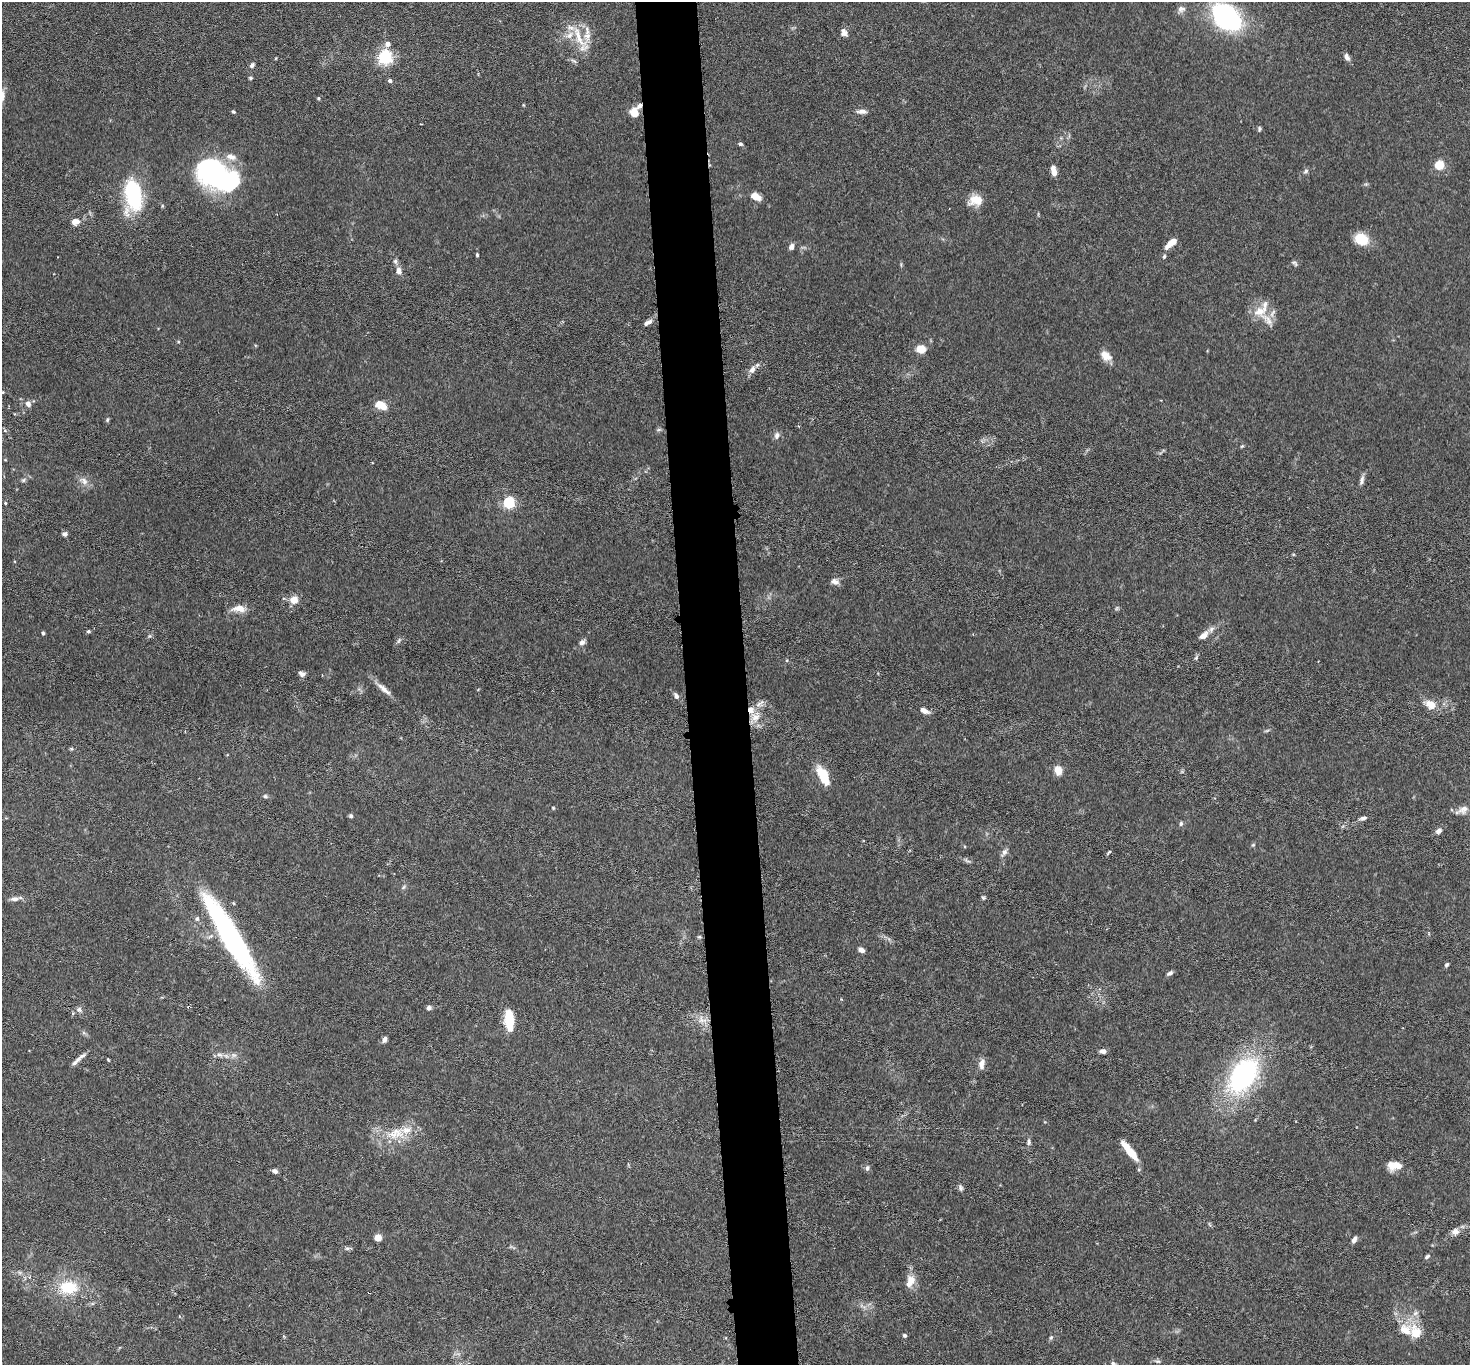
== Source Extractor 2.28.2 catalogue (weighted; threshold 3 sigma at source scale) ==
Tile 5 of 3 x 3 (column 2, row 2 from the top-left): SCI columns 1474-2941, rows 1530-2892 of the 4413 x 4384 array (HDU 1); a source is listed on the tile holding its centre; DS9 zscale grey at full resolution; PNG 1472 x 1367 px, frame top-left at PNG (2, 2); no overlay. Shown black and unused: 4% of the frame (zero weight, under 3 of 6 exposures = <1% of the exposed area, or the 3 px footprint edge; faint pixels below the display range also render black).
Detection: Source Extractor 2.28.2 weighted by HDU 2 'WHT'; one run over the whole footprint, this tile lists its part. Background 0.0435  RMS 0.0023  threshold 0.00929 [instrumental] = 3 sigma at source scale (4.09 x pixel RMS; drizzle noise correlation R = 1.36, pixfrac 0.8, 0.05/0.05 arcsec/px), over >= 5 px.
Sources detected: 145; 5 inside a brighter object's white glare — not listed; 12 inside a brighter listed object's ellipse — not listed separately; the other 128 listed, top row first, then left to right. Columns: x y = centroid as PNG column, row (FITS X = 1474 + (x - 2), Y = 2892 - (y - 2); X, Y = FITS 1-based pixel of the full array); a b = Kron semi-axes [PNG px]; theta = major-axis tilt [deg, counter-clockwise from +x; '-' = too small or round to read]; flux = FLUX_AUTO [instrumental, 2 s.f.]
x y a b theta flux
1181 9 11 8 8 1.1
1228 15 34 25 -49 29
844 32 10 7 -66 0.96
579 37 40 10 -64 4.6
388 44 5 5 - 1.3
385 57 6 5 - 54
1347 57 9 5 -66 0.94
574 61 9 4 -35 0.46
252 65 7 5 56 0.61
251 78 5 4 - 0.32
390 81 4 4 - 0.58
2 97 24 7 78 1.7
318 98 5 4 - 0.26
523 105 5 3 - 0.17
640 106 7 5 42 0.75
862 111 12 6 0 1.1
233 112 4 4 - 0.34
634 113 9 7 -76 3.3
1259 129 7 4 81 0.36
740 144 5 5 - 0.4
1439 165 5 5 - 11
1054 171 12 6 -78 1.7
1306 171 7 5 45 0.47
214 176 41 27 -15 31
756 197 11 7 -28 2.2
134 200 25 18 85 15
975 200 16 13 8 2.9
75 222 9 7 9 1.5
1361 239 13 10 -21 5.6
1171 243 14 6 41 2.7
791 247 7 5 67 0.91
477 255 4 3 - 0.24
1164 256 6 4 72 0.36
395 261 8 6 -76 0.56
1295 263 9 4 -39 0.42
399 271 10 7 -80 1.1
1260 311 23 14 25 3.9
649 322 7 6 - 0.71
921 349 10 9 - 2.4
1106 356 14 9 -41 2.1
752 370 12 8 57 1.2
28 404 8 7 - 0.95
381 405 12 8 -27 3
107 420 6 5 - 0.32
777 435 10 7 78 0.81
1242 446 5 4 - 0.24
23 480 6 5 - 0.39
1362 480 14 5 77 0.81
84 481 13 8 -42 1.4
5 503 4 3 - 0.23
509 503 5 5 - 27
65 534 6 5 - 0.63
14 561 4 2 - 0.16
835 581 11 8 -21 1
294 600 7 7 - 2.7
239 608 18 8 -1 2.2
1117 608 7 4 71 0.28
88 631 6 4 1 0.31
43 633 5 3 - 0.3
1204 635 12 7 39 1.5
149 636 6 4 43 0.31
399 640 9 5 63 0.45
582 642 8 6 38 0.72
1196 658 7 5 54 0.37
787 660 4 3 - 0.18
301 674 9 6 -26 0.76
383 689 28 6 -40 1.8
676 696 9 6 -62 0.74
1431 704 14 10 -27 2.6
924 711 13 6 -26 1.1
755 717 16 12 68 3.1
71 749 5 4 - 0.26
1058 770 11 8 -75 1.9
823 776 19 8 -63 6.7
265 796 6 5 - 0.39
553 808 4 4 - 0.2
1463 809 14 9 26 1.4
351 816 5 5 - 0.41
1363 818 10 5 12 0.62
1181 823 6 5 - 0.43
1438 831 8 6 29 0.81
1253 845 5 5 - 0.26
1004 852 12 6 58 0.85
1109 852 7 3 45 0.28
967 860 12 4 -30 0.5
983 898 6 5 - 0.33
15 899 11 6 4 1.1
197 919 7 6 - 0.52
230 935 97 17 -59 46
699 937 5 4 - 0.27
861 950 6 5 - 1.1
1447 965 6 5 - 0.36
1170 973 7 4 35 0.59
429 1008 5 5 - 0.71
79 1010 8 7 - 0.74
509 1020 23 10 -86 5.7
702 1020 16 10 -15 2.3
384 1039 8 5 58 0.76
1103 1051 8 5 -6 0.75
220 1055 9 6 -18 0.78
234 1055 9 7 -1 0.87
82 1056 10 5 29 0.72
108 1060 4 3 - 0.2
75 1062 9 6 35 0.62
982 1064 14 7 81 1.3
1243 1075 43 26 55 35
396 1133 31 16 7 6.1
1029 1142 8 5 86 0.56
1130 1151 26 7 -51 4.2
1395 1166 17 9 -1 2.9
867 1168 8 6 72 0.52
275 1171 6 4 -27 0.79
960 1188 9 6 -73 0.53
1209 1224 7 4 -70 0.27
1455 1232 10 9 - 1.2
378 1238 5 5 - 2.7
1354 1240 8 4 62 0.97
347 1248 8 4 8 0.44
1427 1256 7 4 39 0.42
20 1273 9 4 -19 0.51
911 1280 15 10 -55 2.1
68 1287 24 18 3 8.2
1415 1313 9 6 27 0.78
1415 1332 20 14 -72 4.2
904 1335 5 4 - 0.35
1051 1337 5 5 - 0.31
1158 1361 7 5 -18 0.46
1113 1364 9 5 -44 0.53
Overlapping masked pixels (flux is a lower limit): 1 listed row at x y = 640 106
Isophote crosses this tile's border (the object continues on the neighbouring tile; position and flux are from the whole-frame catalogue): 2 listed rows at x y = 2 97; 1113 1364